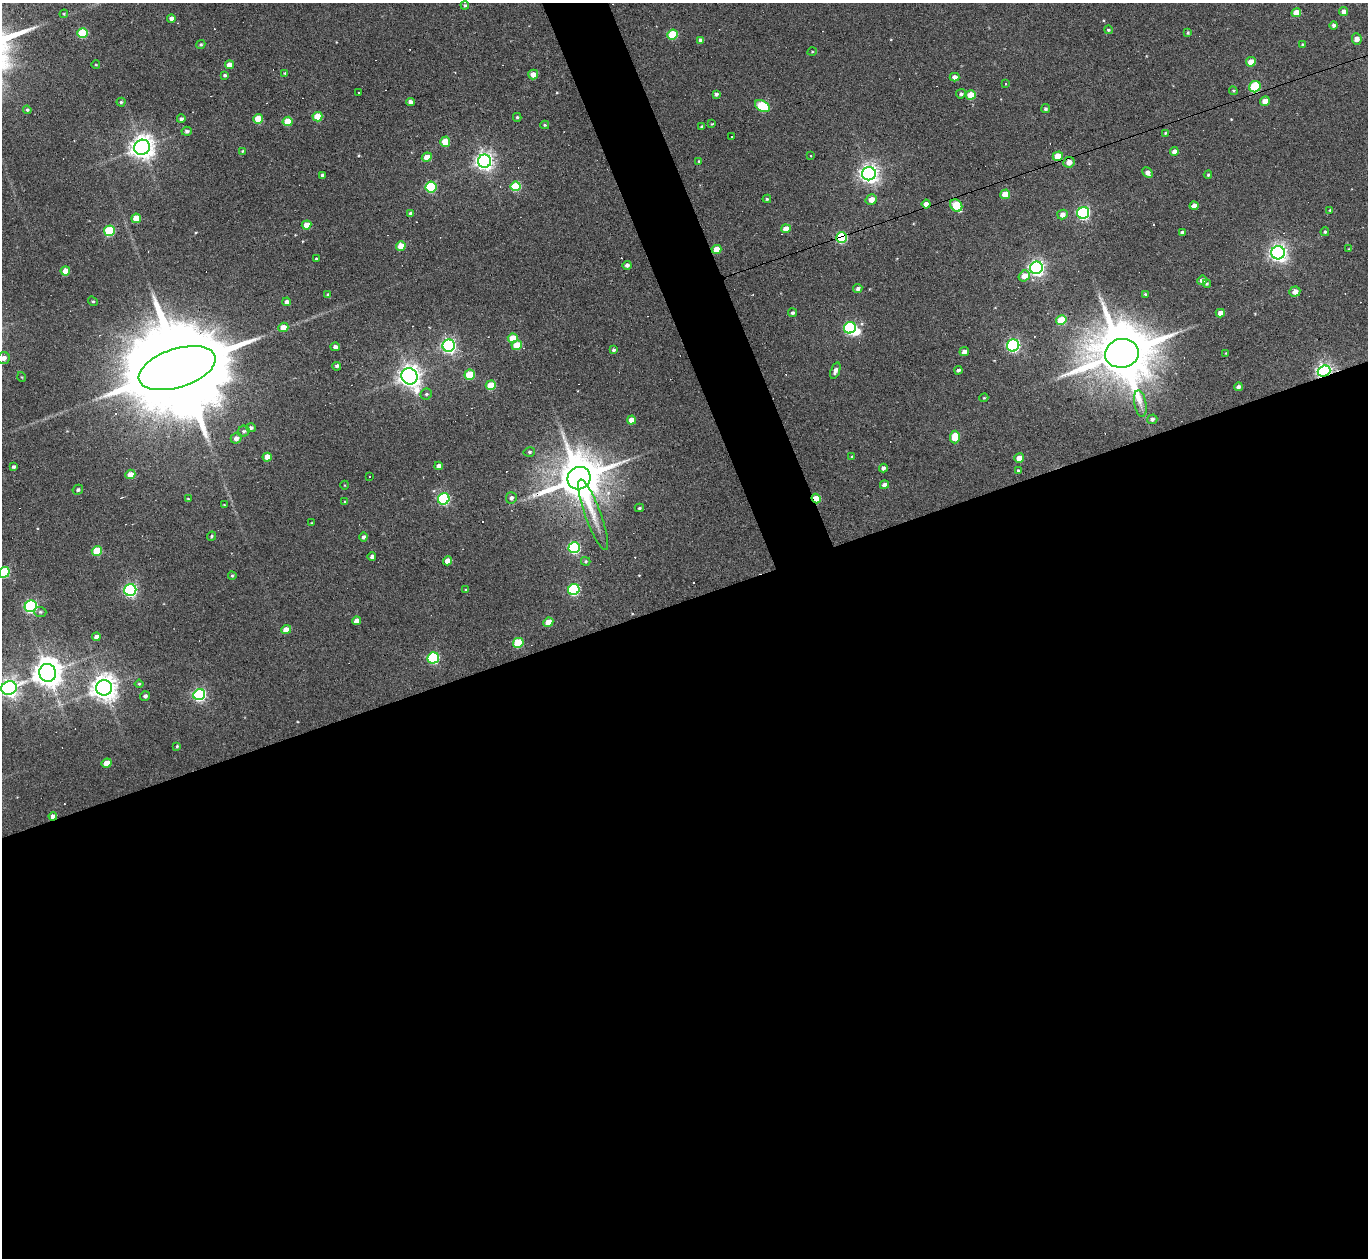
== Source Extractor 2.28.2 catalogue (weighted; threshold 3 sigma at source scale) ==
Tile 15 of 4 x 4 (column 3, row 4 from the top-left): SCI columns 2731-4096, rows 148-1403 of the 5461 x 5447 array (HDU 1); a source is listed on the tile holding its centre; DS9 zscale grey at full resolution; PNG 1370 x 1260 px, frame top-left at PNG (2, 3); each listed source drawn as its Kron ellipse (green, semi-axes under 4 px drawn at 4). Shown black and unused: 55% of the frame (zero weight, under 3 of 6 exposures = <1% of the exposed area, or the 3 px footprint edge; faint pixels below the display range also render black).
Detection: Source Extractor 2.28.2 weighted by HDU 2 'WHT'; one run over the whole footprint, this tile lists its part. Background 0.165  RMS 0.0096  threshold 0.0391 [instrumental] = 3 sigma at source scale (4.09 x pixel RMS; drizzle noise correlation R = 1.36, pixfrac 0.8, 0.05/0.05 arcsec/px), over >= 5 px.
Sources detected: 203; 3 inside a brighter object's white glare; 18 cosmic-ray / hot-pixel residue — neither listed nor drawn; the other 182 listed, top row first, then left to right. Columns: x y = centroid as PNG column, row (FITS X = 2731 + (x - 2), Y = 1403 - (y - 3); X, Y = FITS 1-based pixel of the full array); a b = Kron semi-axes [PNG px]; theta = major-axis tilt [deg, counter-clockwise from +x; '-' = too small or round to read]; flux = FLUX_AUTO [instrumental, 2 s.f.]
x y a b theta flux
465 5 4 4 - 1.7
1344 12 4 4 - 4.9
1296 13 5 4 - 12
64 14 4 4 - 0.92
171 18 4 4 - 3.8
1334 25 4 4 - 2.5
1108 30 4 4 - 1.4
82 33 5 5 - 46
1188 33 3 3 - 1.4
672 34 5 5 - 38
1357 39 6 5 - 6
701 40 4 4 - 4.1
201 44 5 4 - 1.5
1302 44 3 3 - 0.82
812 52 5 3 - 0.76
1251 62 5 4 - 12
96 65 4 3 - 0.68
229 65 4 4 - 6.7
285 73 3 3 - 0.99
533 74 5 5 - 8.5
225 75 4 4 - 1.5
954 77 5 4 - 4.8
1006 84 3 2 - 0.59
1255 87 6 5 - 44
1233 91 4 4 - 1
358 93 3 3 - 4.5
716 94 4 3 - 2.2
961 94 5 4 - 2.2
971 95 5 4 - 20
1265 101 5 4 - 8.7
121 102 4 4 - 1.5
410 102 4 4 - 4.3
762 106 8 5 -31 56
1045 109 5 4 - 1.8
27 110 4 4 - 1.5
317 117 5 4 - 25
517 117 4 4 - 1.2
181 119 4 4 - 2.2
258 119 5 5 - 23
288 121 5 5 - 23
712 124 3 2 - 0.69
545 125 4 3 - 1.1
702 127 3 3 - 1.5
187 131 5 4 - 2.1
1165 133 4 4 - 0.94
731 136 3 3 - 1.8
445 142 5 5 - 20
142 147 8 7 - 830
242 151 4 3 - 0.87
1174 152 4 4 - 4.5
810 155 3 3 - 1.8
1058 156 5 4 - 22
427 157 5 4 - 14
484 161 6 6 - 430
699 161 4 3 - 0.82
1069 162 6 5 - 7.5
1148 173 6 4 -45 5
869 174 7 6 - 480
322 175 3 3 - 2.1
1208 175 4 3 - 1.2
516 186 5 5 - 44
431 187 5 5 - 73
1005 194 5 4 - 18
767 199 4 4 - 1.2
871 200 6 5 - 7.8
926 204 4 4 - 6.5
956 206 7 5 -48 45
1194 206 4 4 - 5.5
1330 210 4 3 - 0.75
1083 213 6 5 - 150
411 214 4 4 - 3
1062 215 5 4 - 5.6
136 218 5 4 - 14
306 225 5 4 - 14
786 229 5 4 - 11
109 231 5 5 - 50
1325 232 4 4 - 1.5
1182 233 4 4 - 2.6
841 238 5 5 - 83
401 246 5 4 - 15
716 249 5 4 - 11
1349 249 3 3 - 0.7
1278 253 7 6 - 430
316 259 3 3 - 1
627 265 4 4 - 3.1
1036 268 6 6 - 300
65 271 5 4 - 15
1024 276 6 5 - 10
1202 280 5 4 - 5
1207 284 4 3 - 1.1
858 288 4 4 - 2.3
1295 292 5 5 - 6.4
1145 294 4 4 - 1.1
328 295 4 3 - 2.3
93 301 5 4 - 1.3
287 302 4 4 - 3.7
792 313 4 4 - 1.9
1220 313 4 4 - 7.1
1061 320 5 5 - 28
283 327 5 4 - 11
850 328 6 5 - 140
513 338 5 4 - 20
517 345 5 4 - 25
1013 345 6 6 - 180
449 346 6 6 - 250
335 347 5 4 - 3.7
613 350 4 4 - 1.8
964 352 4 4 - 4.6
1122 353 17 14 9 7700
1226 353 2 2 - 0.67
3 358 6 5 - 5.6
337 366 4 4 - 1.8
177 368 40 19 18 30000
958 370 4 3 - 2.2
835 371 8 4 69 4
1324 371 6 5 - 260
470 375 5 5 - 37
410 376 8 7 - 720
22 377 5 3 - 0.7
491 385 5 5 - 30
1238 387 4 4 - 2.8
426 394 6 5 - 1.7
984 398 4 3 - 0.95
1140 403 14 6 -80 5.5
1152 419 5 4 - 2.3
631 420 4 4 - 9.7
251 428 5 4 - 2.2
244 431 6 5 - 1.8
955 437 6 5 - 21
236 438 5 5 - 5.4
529 452 6 4 14 1.6
852 456 3 3 - 0.76
267 457 4 4 - 8.7
1019 458 5 4 - 11
439 466 4 4 - 4.2
13 467 3 3 - 1.9
883 468 4 4 - 3.2
1018 471 4 3 - 2.4
130 474 5 4 - 7.8
370 476 2 2 - 0.66
579 478 12 11 - 4400
345 485 4 3 - 0.69
884 485 4 4 - 4.9
78 490 5 4 - 2
511 498 6 5 - 3.4
816 498 5 4 - 26
188 499 3 3 - 0.85
444 499 6 5 - 120
345 502 4 3 - 1.1
224 505 3 3 - 0.76
639 508 4 3 - 1.1
593 515 37 8 -70 15
312 523 4 2 - 0.6
211 536 5 3 - 1.2
363 537 4 4 - 2.6
574 548 6 5 - 93
97 551 5 5 - 31
372 556 4 4 - 3.4
448 561 5 4 - 12
586 561 5 4 - 1.3
4 572 5 5 - 67
232 576 4 3 - 1.2
130 590 6 6 - 170
466 590 4 3 - 1
574 590 6 5 - 86
31 606 6 5 - 140
40 612 6 5 - 1.7
356 621 4 4 - 6.2
548 622 5 4 - 13
286 630 5 4 - 12
96 637 4 4 - 5.1
518 643 5 5 - 45
433 658 6 5 - 93
48 673 9 8 - 1300
139 684 4 4 - 1.1
9 688 8 6 22 390
104 688 8 7 - 980
199 695 6 5 - 160
145 696 5 5 - 2.6
177 746 3 3 - 1.1
107 763 5 4 - 12
53 816 4 4 - 4.8
Overlapping masked pixels (flux is a lower limit): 8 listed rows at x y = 1255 87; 926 204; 841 238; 1122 353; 1324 371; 579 478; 816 498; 53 816
Isophote crosses this tile's border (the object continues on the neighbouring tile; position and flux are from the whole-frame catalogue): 3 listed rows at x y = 3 358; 4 572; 9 688